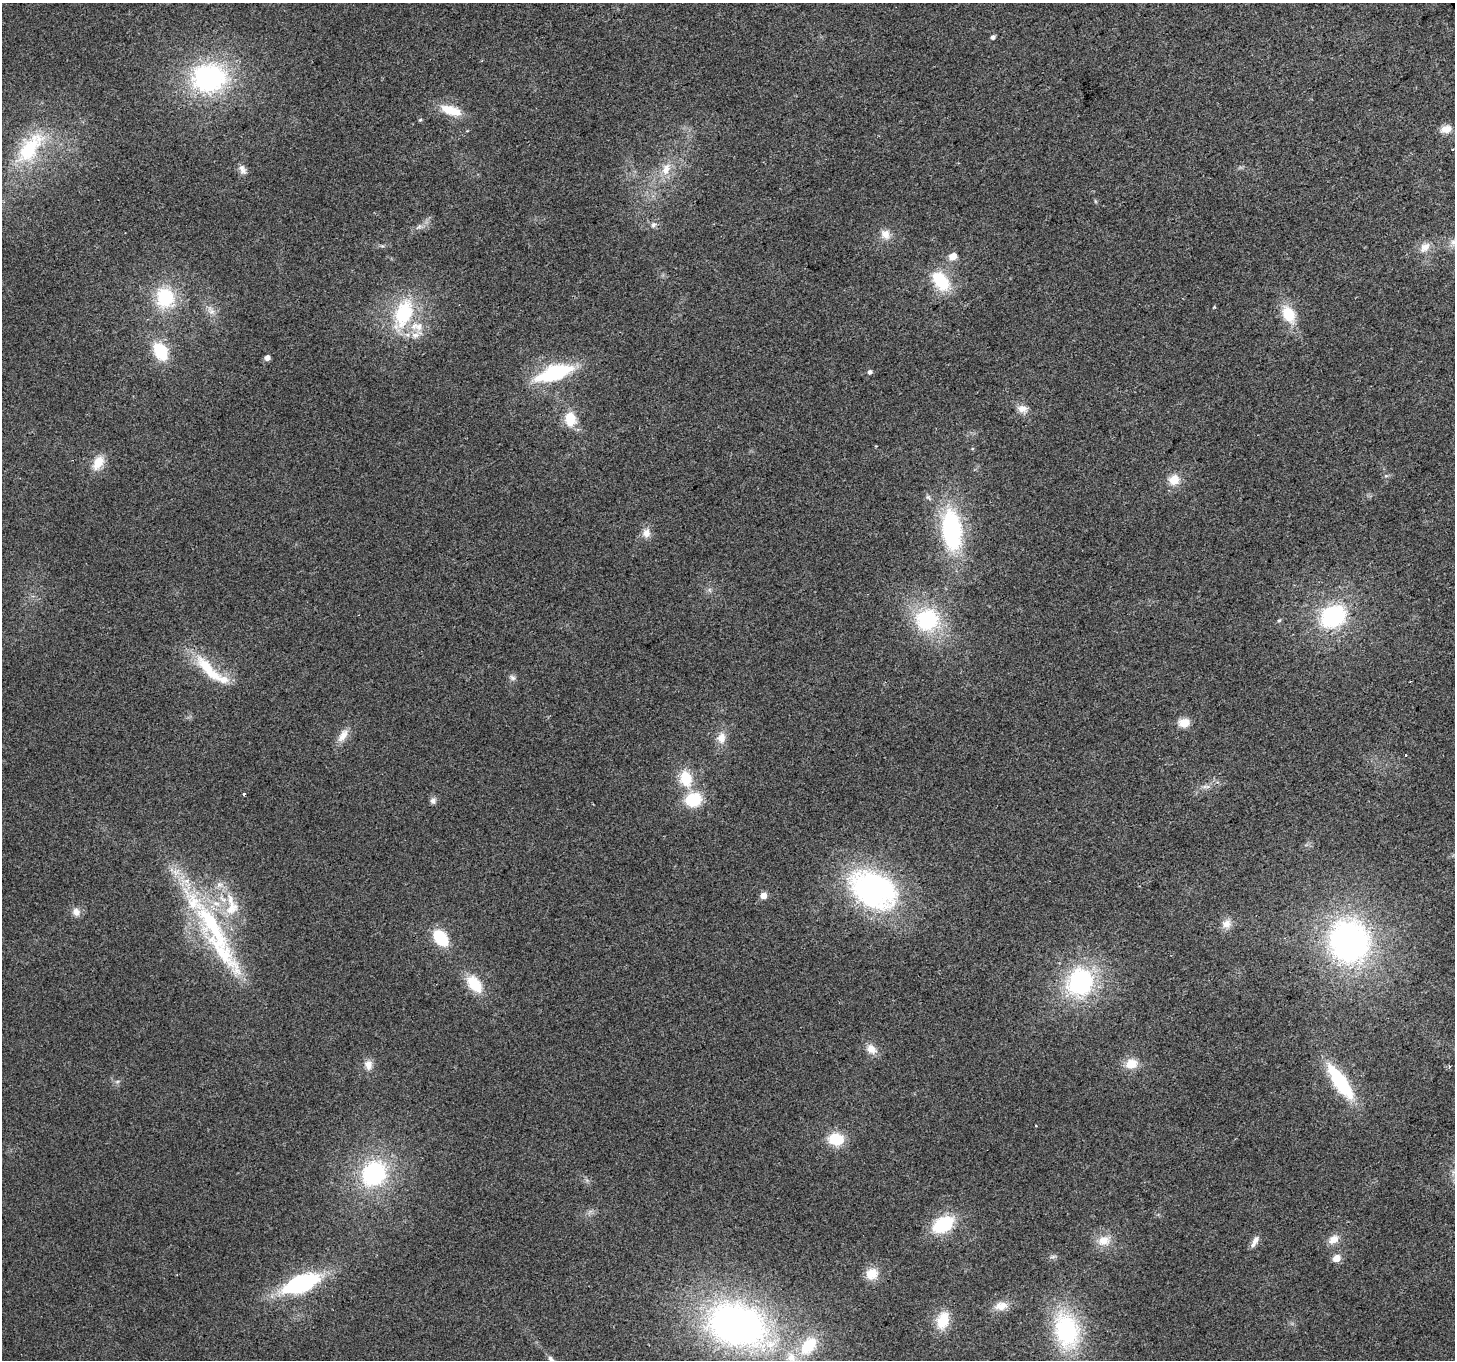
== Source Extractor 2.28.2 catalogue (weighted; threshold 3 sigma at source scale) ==
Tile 10 of 4 x 4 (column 2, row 3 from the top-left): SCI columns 1453-2905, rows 1466-2823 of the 5813 x 5705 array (HDU 1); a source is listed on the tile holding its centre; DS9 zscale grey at full resolution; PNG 1457 x 1362 px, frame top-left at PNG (2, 3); no overlay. Shown black and unused: <1% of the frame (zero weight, under 2 of 3 exposures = <1% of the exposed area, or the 3 px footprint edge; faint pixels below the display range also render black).
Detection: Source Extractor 2.28.2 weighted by HDU 2 'WHT'; one run over the whole footprint, this tile lists its part. Background 0.035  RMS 0.0064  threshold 0.0286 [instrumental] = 3 sigma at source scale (4.5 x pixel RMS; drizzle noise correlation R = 1.50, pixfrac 1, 0.0396/0.0396 arcsec/px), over >= 5 px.
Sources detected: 86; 9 inside a brighter listed object's ellipse — not listed separately; the other 77 listed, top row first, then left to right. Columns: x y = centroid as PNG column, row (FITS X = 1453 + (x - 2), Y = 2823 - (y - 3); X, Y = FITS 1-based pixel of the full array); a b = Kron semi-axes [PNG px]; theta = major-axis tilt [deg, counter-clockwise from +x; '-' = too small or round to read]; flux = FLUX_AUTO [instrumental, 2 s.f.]
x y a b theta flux
993 37 5 4 - 2.1
209 78 34 28 6 110
451 110 26 11 -19 15
420 120 5 4 - 0.84
1446 129 12 9 18 7
30 148 52 23 53 42
666 169 19 10 70 8.9
243 170 13 8 -65 3.6
1095 201 6 4 -71 0.73
653 225 8 7 - 2.1
419 227 11 4 29 2.1
885 234 14 12 -50 6.2
1453 242 9 8 - 3.4
1425 247 16 11 45 6.4
953 256 5 5 - 12
941 281 26 16 -53 27
165 297 23 20 -85 33
1214 307 4 3 - 0.64
211 311 15 7 -56 4.4
404 313 35 20 72 47
1288 314 22 14 -64 18
415 335 12 9 28 5.5
160 351 16 11 -59 29
267 357 5 4 - 4.3
870 372 5 5 - 2
554 373 35 14 18 57
1022 409 15 9 -8 5
570 419 18 13 -84 14
98 463 18 11 60 10
1174 480 13 11 30 9.2
952 530 41 20 -84 84
646 533 12 10 84 5.2
1333 616 28 22 31 60
927 620 27 24 21 54
1279 620 6 4 63 0.97
207 667 40 15 -47 25
512 678 9 6 -39 2
1184 723 13 10 3 7.3
343 736 19 9 57 6.7
721 738 12 10 82 6.7
1405 755 3 2 - 1
686 778 19 14 -77 19
244 794 3 3 - 1
693 800 15 13 18 26
433 801 8 8 - 2.2
872 890 53 35 -28 150
763 895 5 5 - 7.6
231 908 24 17 53 17
76 912 11 9 -56 4.3
1226 924 13 12 - 5.3
212 926 110 25 -59 99
441 938 16 11 -52 27
1349 942 34 32 -70 210
1080 981 28 24 66 84
474 984 22 13 -51 19
871 1049 14 10 -47 6.5
1131 1064 16 12 10 9.7
368 1065 13 10 -81 5.2
1449 1066 4 4 - 0.93
117 1082 6 4 19 1.1
1340 1082 38 12 -56 52
1036 1126 3 3 - 1.3
836 1139 15 12 -5 20
374 1174 27 22 52 73
943 1224 22 14 31 34
1333 1239 14 10 34 6
1104 1241 18 14 14 9.7
1255 1241 17 6 62 3.8
1336 1258 5 5 - 12
872 1274 15 14 - 10
301 1283 36 17 22 72
1001 1306 18 11 9 7
943 1320 20 13 74 16
736 1325 53 38 -16 290
1066 1330 37 23 -77 79
808 1346 24 15 53 25
552 1360 20 6 -53 4.8
Isophote crosses this tile's border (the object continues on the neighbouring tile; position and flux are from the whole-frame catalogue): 2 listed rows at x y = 1453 242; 552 1360